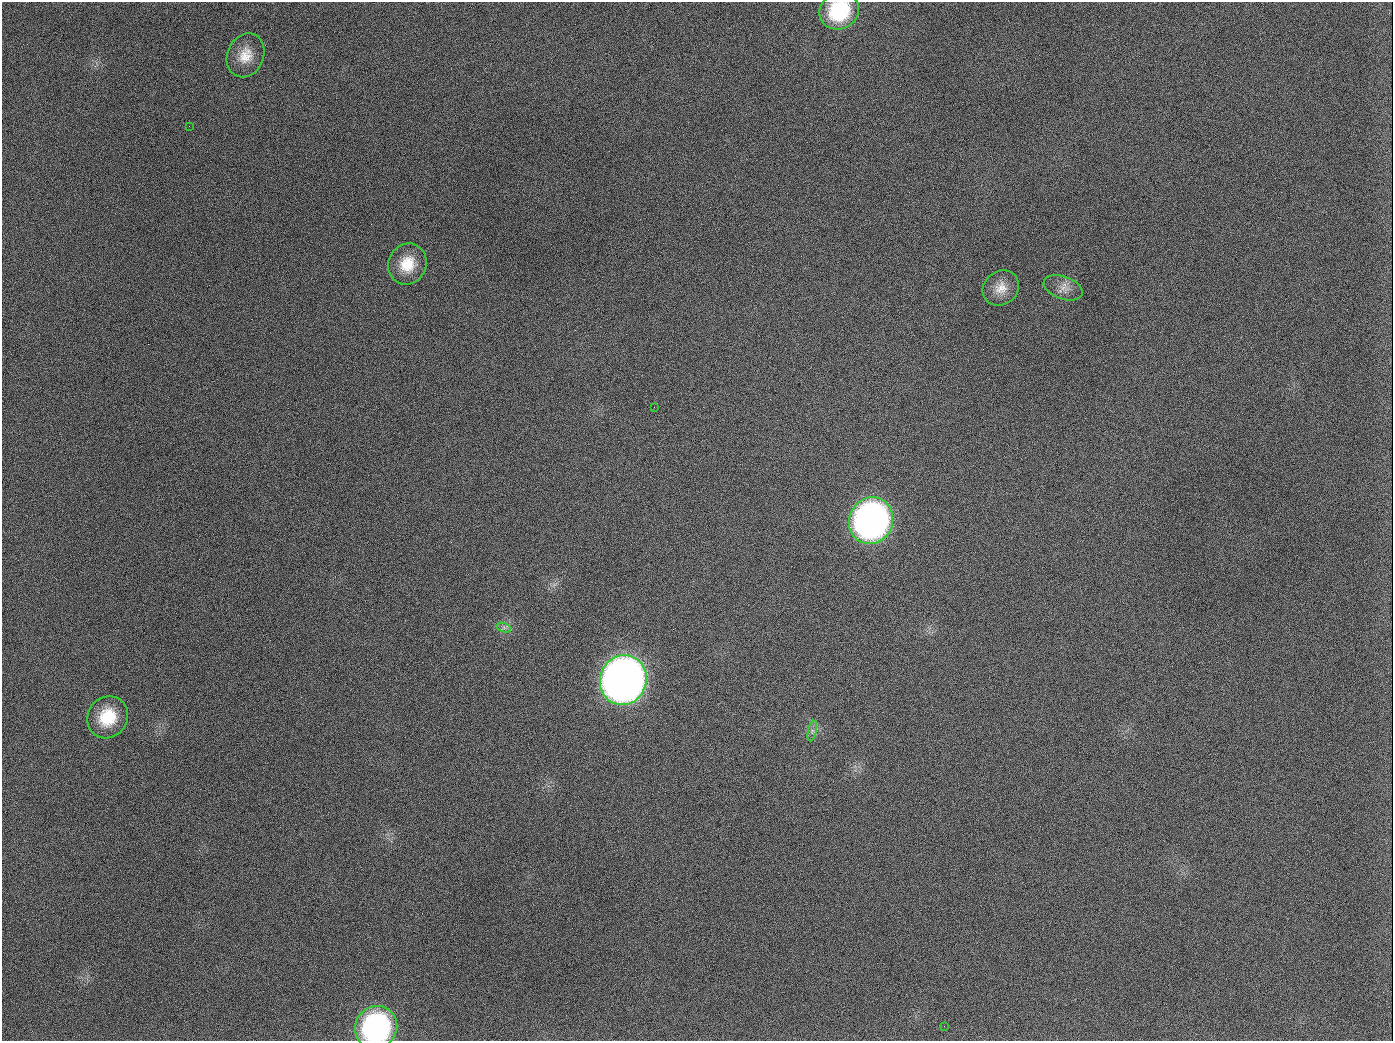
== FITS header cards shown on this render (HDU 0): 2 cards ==
NAXIS1  =                 1391
NAXIS2  =                 1039

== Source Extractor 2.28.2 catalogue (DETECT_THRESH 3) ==
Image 1391 x 1039 px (HDU 0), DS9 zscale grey, 1 PNG px = 1 image px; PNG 1395 x 1043 px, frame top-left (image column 1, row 1039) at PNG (2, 2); each listed source drawn as its Kron ellipse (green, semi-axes under 4 px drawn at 4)
Background 1450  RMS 68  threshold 204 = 3 sigma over >= 5 px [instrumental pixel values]
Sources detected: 14; all 14 listed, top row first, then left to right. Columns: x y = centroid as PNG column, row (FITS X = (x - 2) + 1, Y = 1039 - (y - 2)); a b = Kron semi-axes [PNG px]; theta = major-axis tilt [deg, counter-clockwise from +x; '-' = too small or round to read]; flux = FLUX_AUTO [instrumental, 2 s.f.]
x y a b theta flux
839 11 20 18 29 2.8e+05
246 55 22 18 66 9.3e+04
189 126 2 2 - 6.2e+03
407 264 21 19 65 1.3e+05
1001 288 19 16 39 6.9e+04
1063 288 20 11 -20 4.8e+04
654 407 3 2 - 3.5e+03
871 521 24 22 65 2.3e+06
504 628 7 4 -19 1.3e+04
623 680 25 23 72 5.4e+06
108 717 22 19 54 1.7e+05
812 731 10 4 78 1.5e+04
944 1026 2 2 - 4.3e+03
376 1027 22 20 49 9.1e+05
At the frame edge (FLAGS 8, measured only in part): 2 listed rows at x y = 839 11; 376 1027